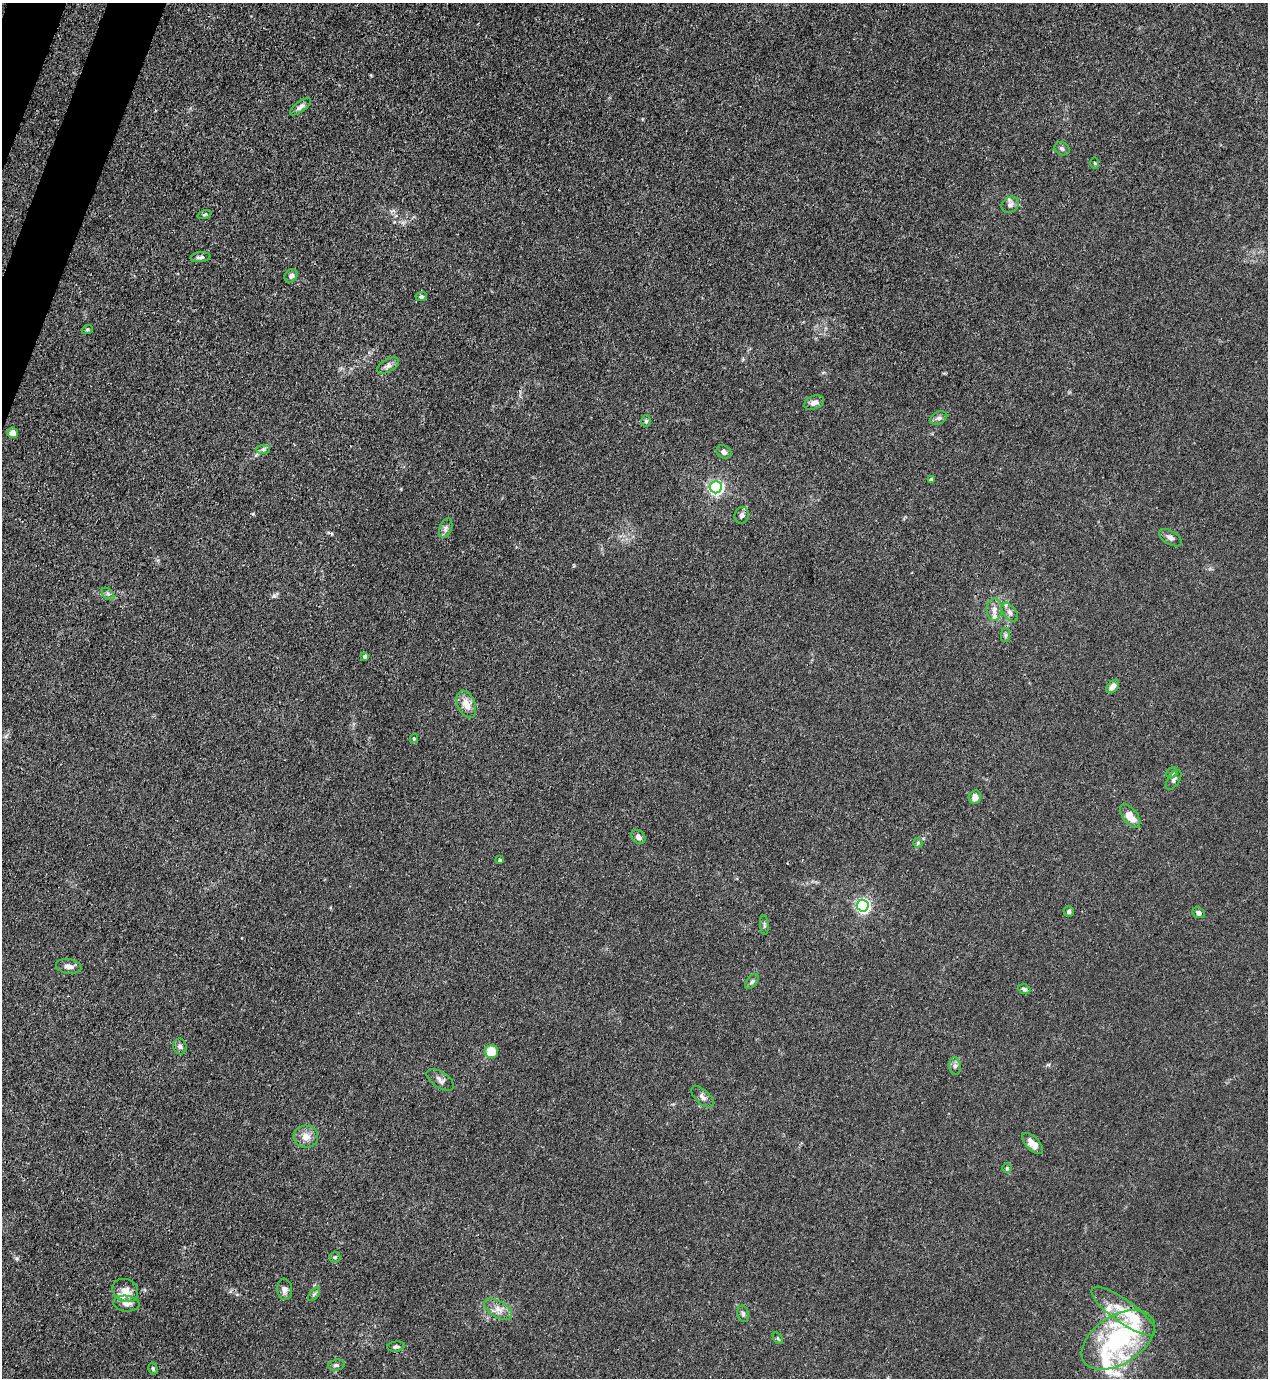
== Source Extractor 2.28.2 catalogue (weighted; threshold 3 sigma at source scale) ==
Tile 11 of 4 x 4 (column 3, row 3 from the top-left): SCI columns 2757-4022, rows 1418-2793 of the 5645 x 5584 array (HDU 1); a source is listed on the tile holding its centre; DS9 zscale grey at full resolution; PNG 1270 x 1380 px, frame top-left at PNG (2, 3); each listed source drawn as its Kron ellipse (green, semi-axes under 4 px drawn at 4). Shown black and unused: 2% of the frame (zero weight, under 3 of 4 exposures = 7% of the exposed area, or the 3 px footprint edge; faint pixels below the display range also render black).
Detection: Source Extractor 2.28.2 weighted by HDU 2 'WHT'; one run over the whole footprint, this tile lists its part. Background 0.0179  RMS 0.0025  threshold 0.0113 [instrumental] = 3 sigma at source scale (4.5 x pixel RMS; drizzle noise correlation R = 1.50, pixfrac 1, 0.05/0.05 arcsec/px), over >= 5 px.
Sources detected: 72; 8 inside a brighter listed object's ellipse — not listed separately; the other 64 listed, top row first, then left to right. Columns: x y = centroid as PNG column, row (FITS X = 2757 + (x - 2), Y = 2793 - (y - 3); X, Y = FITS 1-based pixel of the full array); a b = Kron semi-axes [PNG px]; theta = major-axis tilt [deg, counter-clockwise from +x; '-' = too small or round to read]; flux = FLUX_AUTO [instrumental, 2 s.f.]
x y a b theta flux
300 107 12 5 37 0.91
1062 149 8 6 -27 0.64
1095 163 5 3 - 0.26
1010 205 9 7 32 0.99
205 214 7 3 19 0.37
200 257 10 5 5 0.77
291 276 7 6 - 0.85
421 296 5 4 - 0.45
87 330 5 3 - 0.26
388 366 12 6 29 1
814 403 10 6 22 1.2
939 418 9 6 25 0.75
646 421 6 5 - 0.48
13 433 5 5 - 1.8
263 449 7 4 0 0.54
724 452 8 6 -27 1
931 479 4 3 - 0.57
716 487 6 6 - 60
742 515 8 7 - 0.83
446 528 10 6 68 0.88
1170 538 12 6 -31 0.97
108 594 7 4 -46 0.61
994 609 11 7 89 1.6
1010 612 11 6 -54 0.95
1006 635 7 4 89 0.46
365 656 3 3 - 0.53
1113 686 8 5 47 1.7
466 704 14 9 -66 2.8
414 739 4 4 - 0.27
1172 773 6 5 - 0.48
1174 780 11 6 56 0.8
975 797 7 6 - 1.8
1130 816 14 7 -54 3.8
638 837 8 6 -44 0.96
918 843 5 5 - 0.39
500 860 4 3 - 0.38
863 906 6 6 - 60
1069 911 5 5 - 0.54
1199 913 6 5 - 0.96
764 925 10 3 -86 0.48
69 966 13 7 -8 1.3
752 982 9 5 53 0.54
1024 989 6 4 -25 0.59
180 1046 8 6 -70 0.71
491 1051 7 6 - 5.9
955 1066 9 6 -82 0.76
440 1080 15 8 -33 1.1
702 1097 14 7 -42 1.1
306 1137 12 11 - 2.2
1033 1144 13 6 -46 1.9
1007 1168 5 4 - 0.33
335 1257 5 5 - 0.36
285 1289 10 7 -84 1.1
125 1290 13 11 -28 2.3
314 1294 8 4 53 0.53
126 1304 13 8 -7 1.5
498 1309 15 8 -31 2
1123 1311 38 11 -36 7.1
743 1314 8 5 -79 0.59
778 1338 6 4 -60 0.36
1118 1340 40 24 32 30
396 1347 9 5 6 0.53
336 1365 8 5 7 0.55
153 1369 6 4 -74 0.41
Overlapping masked pixels (flux is a lower limit): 1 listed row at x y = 1123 1311